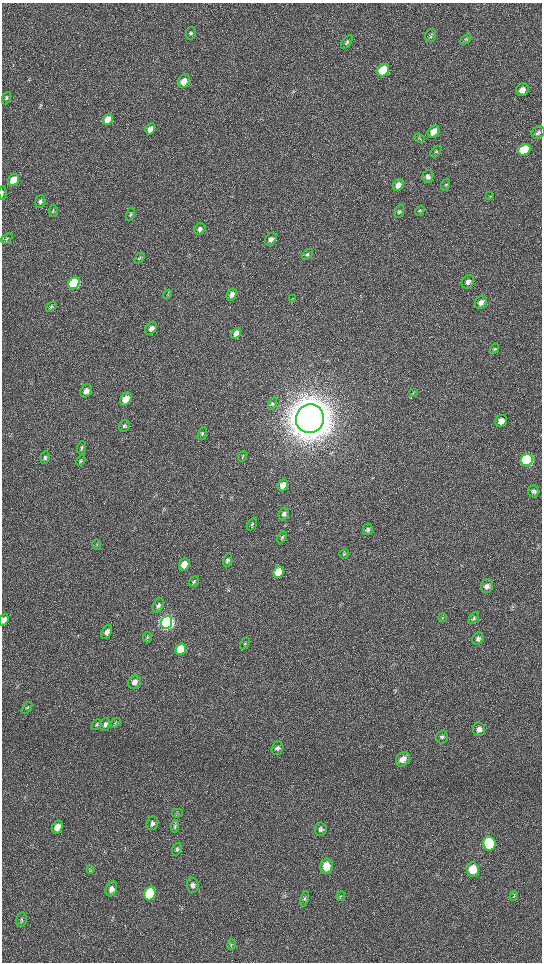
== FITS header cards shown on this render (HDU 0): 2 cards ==
NAXIS1  =                 1080 / length of data axis 1
NAXIS2  =                 1920 / length of data axis 2

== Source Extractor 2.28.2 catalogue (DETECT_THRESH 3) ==
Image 1080 x 1920 px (HDU 0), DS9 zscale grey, zoomed out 1/2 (1 PNG px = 2 x 2 image px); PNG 544 x 964 px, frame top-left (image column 1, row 1919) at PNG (2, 3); each listed source drawn as its Kron ellipse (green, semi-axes under 4 px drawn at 4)
Background 519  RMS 36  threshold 108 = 3 sigma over >= 5 px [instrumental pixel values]
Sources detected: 105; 1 cannot appear on this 1/2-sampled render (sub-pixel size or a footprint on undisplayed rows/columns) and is neither listed nor drawn; the other 104 listed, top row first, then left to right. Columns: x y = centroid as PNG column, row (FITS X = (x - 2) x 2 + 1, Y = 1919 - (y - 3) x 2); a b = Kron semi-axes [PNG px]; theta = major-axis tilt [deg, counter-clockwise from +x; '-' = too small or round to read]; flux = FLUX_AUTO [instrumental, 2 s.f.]
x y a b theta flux
191 33 6 5 - 1.5e+04
431 35 6 5 - 1.4e+04
466 39 6 4 44 1.1e+04
347 42 7 4 52 1.5e+04
383 70 6 5 - 3.9e+05
184 81 7 5 58 6.7e+04
522 90 7 6 - 5.2e+04
6 98 6 3 66 1.0e+04
108 120 6 5 - 1.1e+05
150 129 6 4 59 3.7e+04
434 131 6 5 - 5.8e+04
538 132 7 5 38 2.1e+04
420 138 5 3 - 8.9e+03
524 150 6 5 - 3.2e+05
436 151 6 3 47 8.5e+03
428 177 6 5 - 2.4e+04
14 180 6 5 - 1.5e+05
398 185 6 5 - 4.4e+04
446 185 6 3 71 9.6e+03
2 193 6 2 88 7.9e+03
490 196 3 2 - 1.0e+04
40 202 7 4 74 1.7e+04
53 211 6 4 87 1.1e+04
399 211 7 4 70 1.2e+04
420 211 5 4 - 9.9e+03
130 214 7 3 73 9.1e+03
200 229 6 5 - 2.8e+04
7 238 6 2 43 7.7e+03
271 239 7 5 57 2.6e+04
307 254 6 4 46 1.3e+04
140 258 6 4 51 1.1e+04
468 282 7 6 - 2.9e+04
74 283 6 5 - 9.4e+05
168 294 5 4 - 8.0e+03
232 294 6 4 60 3.7e+04
293 298 3 2 - 5.0e+03
481 302 7 5 57 3.5e+04
51 307 6 4 39 1.2e+04
151 328 7 5 58 3.4e+04
236 333 6 4 52 5.1e+04
494 349 5 4 - 1.0e+04
86 391 7 5 60 4.1e+04
413 393 4 3 - 6.3e+03
126 399 7 5 57 1.3e+05
272 404 6 4 67 9.5e+03
310 419 14 14 - 2.8e+07
501 421 6 5 - 6.7e+04
124 426 6 5 - 1.5e+04
202 434 7 3 69 1.0e+04
82 448 7 3 79 1.2e+04
45 457 6 4 84 1.4e+04
242 457 5 3 - 8.2e+03
527 460 6 6 - 1.1e+06
81 461 5 3 - 1.1e+04
283 485 6 5 - 6.8e+04
534 491 5 5 - 1.9e+04
284 514 6 5 - 2.3e+04
252 524 7 4 61 1.2e+04
368 529 6 5 - 1.4e+04
282 537 6 4 61 1.2e+04
97 544 5 2 - 6.3e+03
344 554 5 4 - 9.3e+03
227 560 7 4 75 1.4e+04
184 564 6 5 - 9.3e+04
279 572 6 5 - 2.0e+05
194 581 6 3 55 9.4e+03
487 586 7 6 - 2.8e+04
158 605 7 5 65 2.3e+04
442 617 3 2 - 4.9e+03
474 618 6 4 54 1.2e+04
4 620 6 4 69 4.0e+04
166 622 6 5 - 4.1e+06
107 632 7 5 66 4.0e+04
147 637 5 3 - 7.1e+03
478 639 6 5 - 2.0e+04
245 643 6 3 55 9.4e+03
181 649 6 5 - 4.3e+05
134 682 7 5 54 4.1e+04
27 708 7 3 51 1.0e+04
115 723 6 4 42 1.1e+04
96 725 6 4 47 1.2e+04
105 725 6 4 70 2.0e+04
479 729 7 6 - 3.9e+04
442 737 6 5 - 1.6e+04
277 748 7 5 71 2.0e+04
403 759 8 6 53 4.9e+04
177 813 5 4 - 1.1e+04
152 823 7 5 66 2.3e+04
175 826 6 4 80 1.5e+04
57 827 7 5 62 6.1e+04
321 829 7 6 - 2.0e+04
489 843 7 6 - 5.1e+05
177 849 6 4 69 1.3e+04
326 866 7 6 - 1.1e+05
91 870 4 2 - 6.1e+03
473 870 7 6 - 1.4e+05
193 885 7 6 - 3.0e+04
111 889 8 5 67 3.1e+04
150 893 7 5 72 3.8e+05
341 896 5 4 - 1.0e+04
514 896 5 1 - 4.6e+03
304 898 8 4 79 1.4e+04
21 920 7 5 80 1.5e+04
231 945 5 2 - 7.4e+03
At the frame edge (FLAGS 8, measured only in part): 2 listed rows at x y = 2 193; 4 620
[1 sub-pixel or undisplayed-footprint detection neither listed nor drawn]